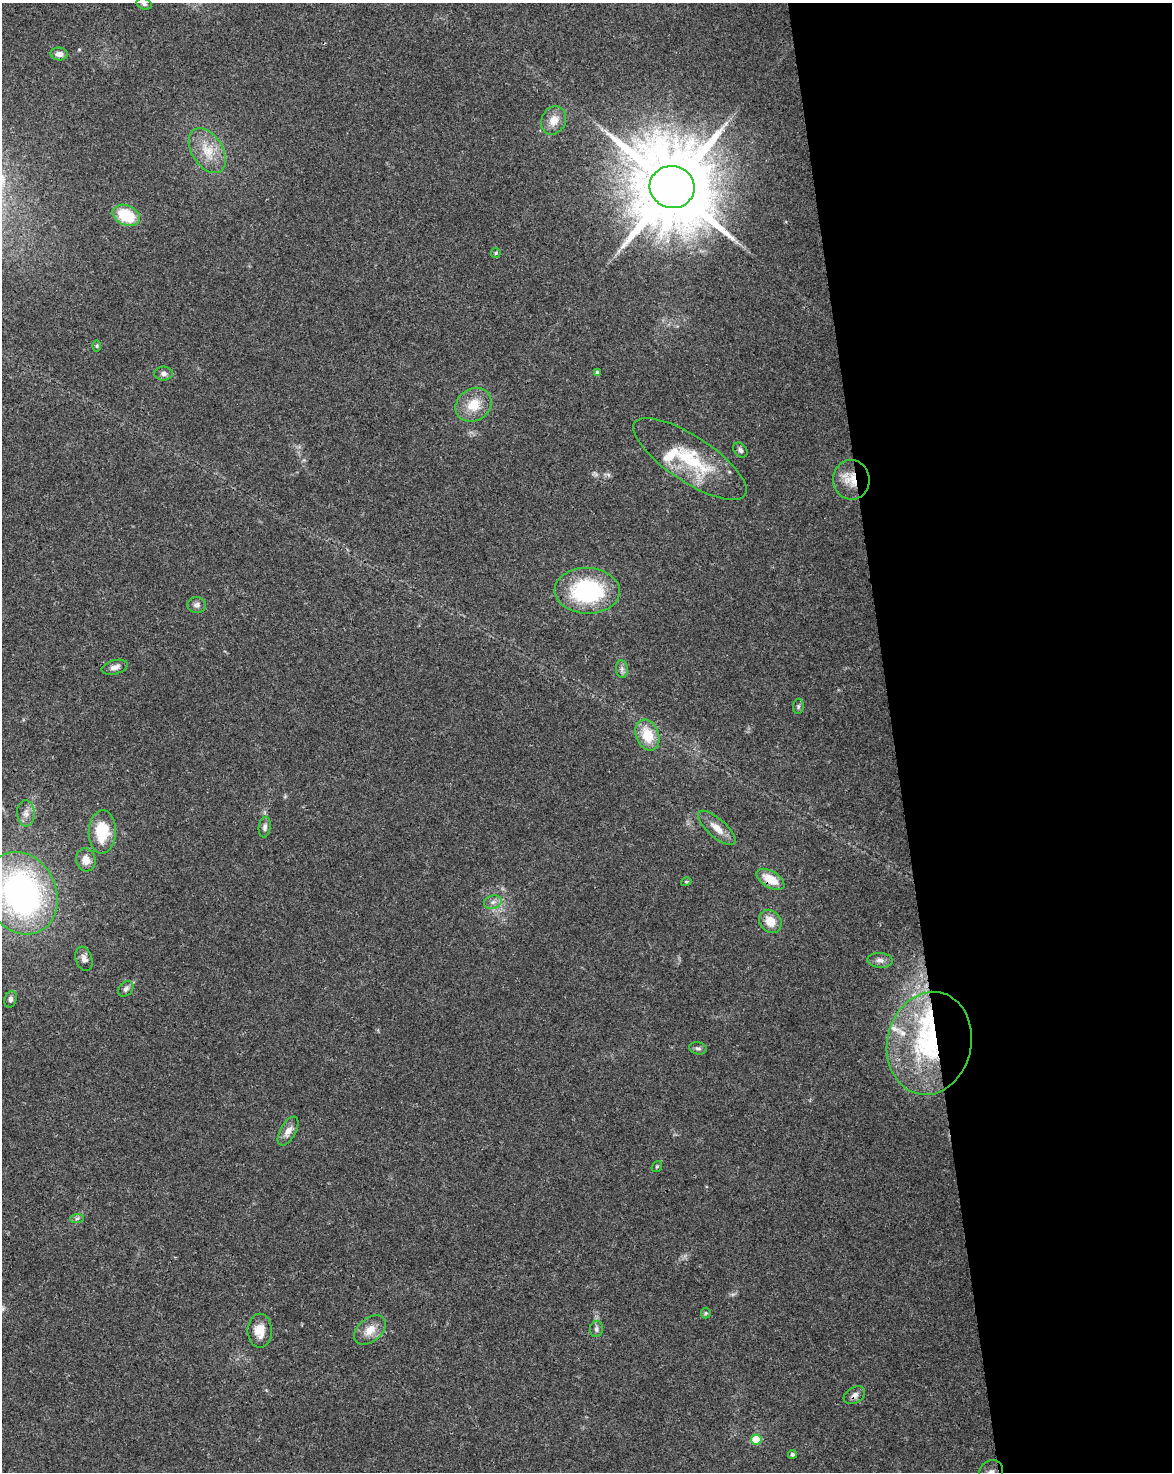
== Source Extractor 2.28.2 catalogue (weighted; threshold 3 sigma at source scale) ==
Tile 8 of 4 x 3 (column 4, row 2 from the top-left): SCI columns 3565-4734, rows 1538-3007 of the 4791 x 4502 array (HDU 1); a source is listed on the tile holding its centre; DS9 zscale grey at full resolution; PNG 1174 x 1474 px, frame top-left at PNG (2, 3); each listed source drawn as its Kron ellipse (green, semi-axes under 4 px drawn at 4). Shown black and unused: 24% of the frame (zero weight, under 3 of 4 exposures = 5% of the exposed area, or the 3 px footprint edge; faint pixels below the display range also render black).
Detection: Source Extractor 2.28.2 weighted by HDU 2 'WHT'; one run over the whole footprint, this tile lists its part. Background 0.0306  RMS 0.0036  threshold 0.0162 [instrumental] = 3 sigma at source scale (4.5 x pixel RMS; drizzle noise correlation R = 1.50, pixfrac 1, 0.0396/0.0396 arcsec/px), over >= 5 px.
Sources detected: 52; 5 inside a brighter listed object's ellipse — not listed separately; the other 47 listed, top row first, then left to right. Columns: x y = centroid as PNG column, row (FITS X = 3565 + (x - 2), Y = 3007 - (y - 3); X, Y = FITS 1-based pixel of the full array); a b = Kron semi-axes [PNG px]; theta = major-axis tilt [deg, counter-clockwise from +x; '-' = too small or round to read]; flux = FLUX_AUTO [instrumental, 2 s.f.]
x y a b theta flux
144 4 8 5 -19 0.97
59 54 8 6 -5 2.2
554 120 14 12 66 4.3
207 151 25 15 -58 8.3
672 187 22 21 - 5900
126 215 14 10 -24 14
496 253 5 5 - 0.45
97 346 6 4 -90 0.46
597 372 4 4 - 0.74
164 373 9 7 0 1.3
474 405 19 16 36 7.8
740 450 8 6 -49 1.1
690 459 66 22 -33 25
851 480 20 18 -86 7.8
587 591 32 23 -2 37
197 605 9 8 - 1.5
115 667 13 7 16 2
622 669 9 6 -83 1.1
798 706 7 5 83 0.69
647 735 16 11 -68 9
26 813 13 9 -85 2.4
265 827 10 6 82 1.2
717 828 23 9 -42 4.4
102 832 22 13 88 13
86 860 11 9 -75 3.6
770 879 15 8 -30 7.1
686 882 5 4 - 0.46
21 893 42 35 -65 120
493 902 9 6 17 1.5
770 921 12 10 -48 5.2
84 959 12 8 -73 1.8
880 960 13 7 -4 1.8
126 989 9 6 46 1.2
10 999 8 6 73 1
929 1043 52 42 77 57
698 1048 9 6 -16 0.98
288 1131 16 7 61 2.8
657 1166 6 4 53 0.5
77 1218 7 4 2 0.72
706 1313 5 5 - 0.45
596 1329 8 6 81 1
370 1330 18 11 41 4.8
260 1331 17 12 -89 5.7
854 1395 11 7 31 1.7
756 1439 5 5 - 10
792 1454 4 4 - 0.83
991 1472 13 11 58 2.7
Overlapping masked pixels (flux is a lower limit): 5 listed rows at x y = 690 459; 851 480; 770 879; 929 1043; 854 1395
Isophote crosses this tile's border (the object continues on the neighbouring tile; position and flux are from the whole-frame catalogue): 3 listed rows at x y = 144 4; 21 893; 991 1472